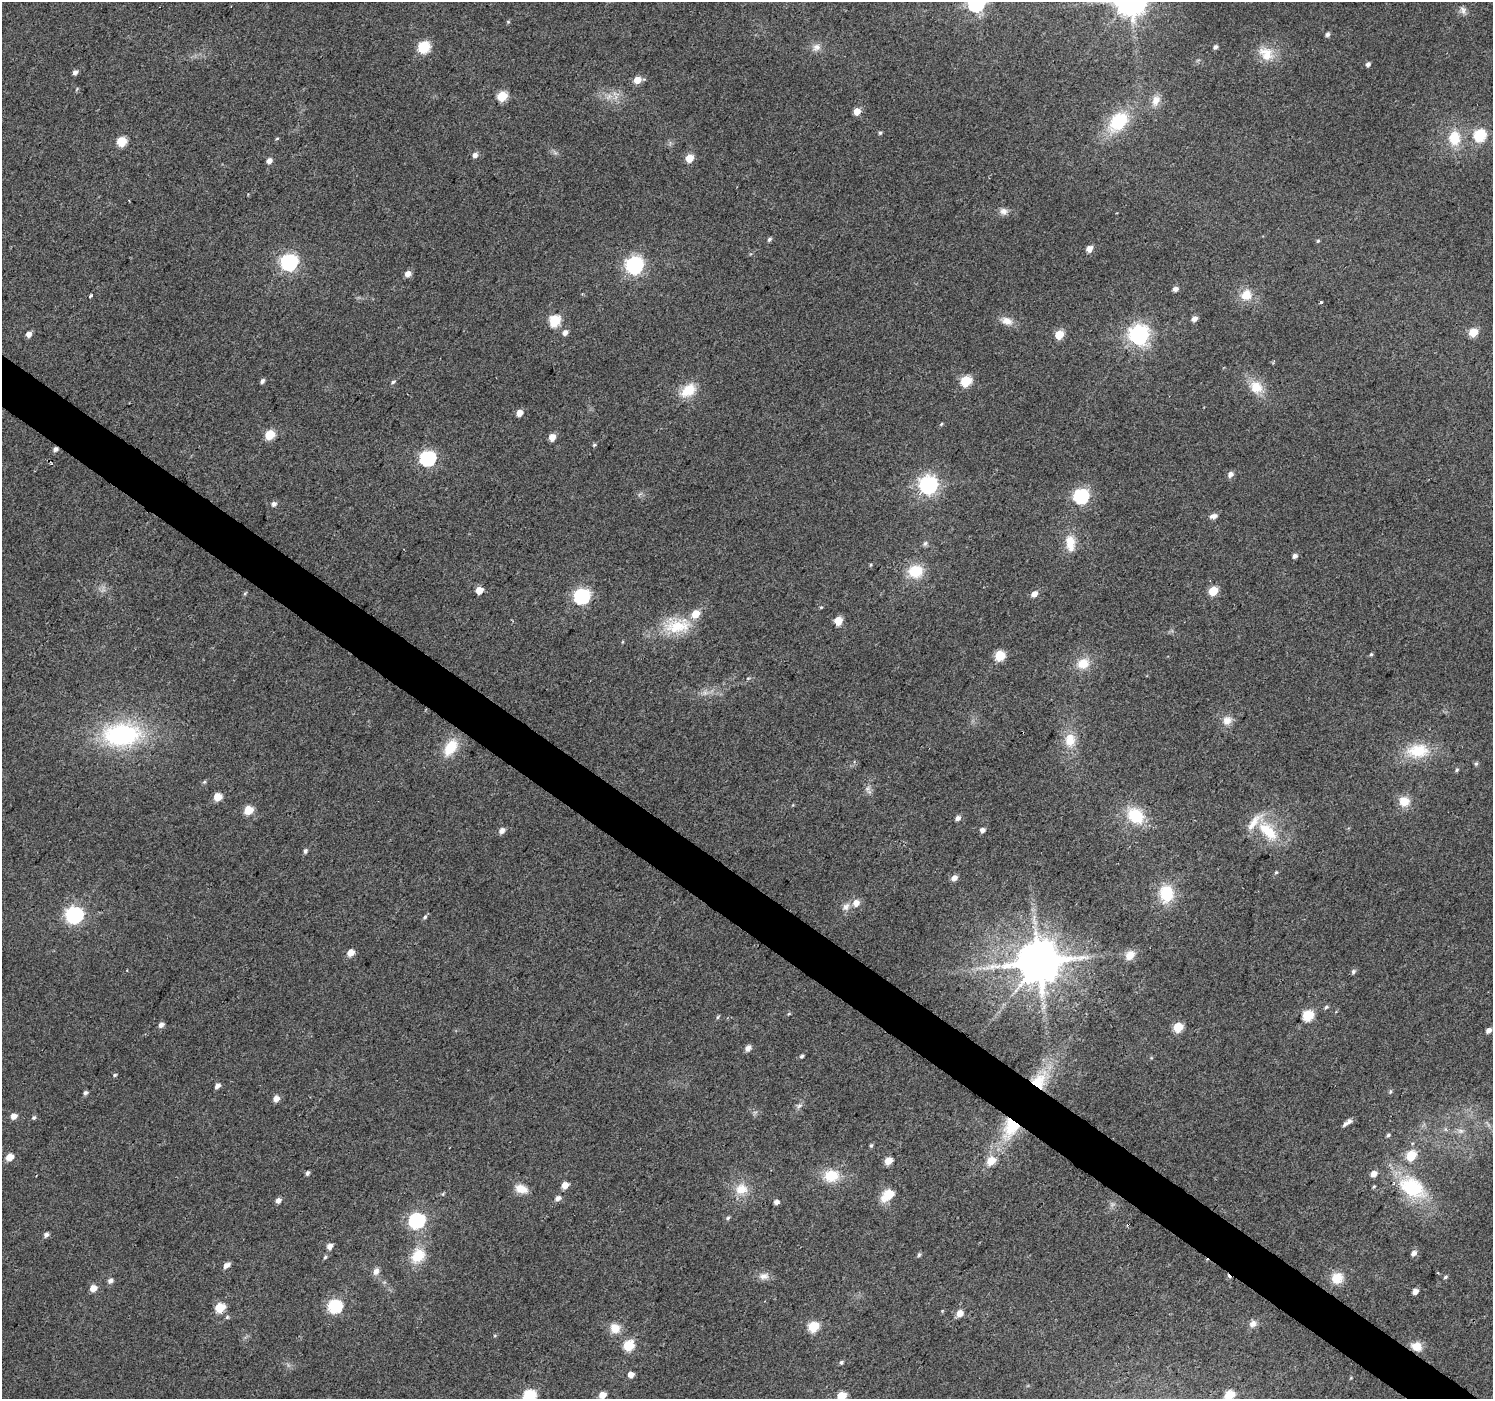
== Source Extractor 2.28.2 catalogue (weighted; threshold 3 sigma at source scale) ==
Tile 6 of 4 x 4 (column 2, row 2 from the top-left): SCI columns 1497-2987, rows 3040-4436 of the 5970 x 6010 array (HDU 1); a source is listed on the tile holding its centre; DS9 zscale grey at full resolution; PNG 1495 x 1401 px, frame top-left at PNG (2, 2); no overlay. Shown black and unused: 4% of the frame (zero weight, under 2 of 3 exposures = <1% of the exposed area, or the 3 px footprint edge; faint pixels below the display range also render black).
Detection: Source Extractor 2.28.2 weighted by HDU 2 'WHT'; one run over the whole footprint, this tile lists its part. Background 0.0472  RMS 0.0081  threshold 0.0366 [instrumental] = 3 sigma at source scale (4.5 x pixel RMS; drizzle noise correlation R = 1.50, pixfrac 1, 0.0396/0.0396 arcsec/px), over >= 5 px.
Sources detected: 185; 1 too faint to see at this stretch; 3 cosmic-ray / hot-pixel residue — not listed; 4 inside a brighter listed object's ellipse — not listed separately; the other 177 listed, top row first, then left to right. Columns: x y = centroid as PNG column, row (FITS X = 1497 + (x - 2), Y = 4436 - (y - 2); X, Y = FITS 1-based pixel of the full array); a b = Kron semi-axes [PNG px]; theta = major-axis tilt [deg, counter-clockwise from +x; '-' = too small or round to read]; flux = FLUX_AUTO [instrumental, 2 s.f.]
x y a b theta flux
976 3 7 7 - 290
1463 10 11 8 -68 3.6
508 22 5 4 - 0.93
1327 34 6 5 - 2.3
424 47 6 6 - 58
816 47 12 9 54 4.9
1215 47 5 4 - 2.4
1266 54 22 17 -48 17
1368 64 5 4 - 2.3
75 72 5 5 - 3
637 80 6 5 - 10
502 96 6 5 - 35
1156 100 15 10 71 7.8
857 111 6 5 - 8.8
1118 121 24 17 49 43
880 133 5 4 - 1.3
1480 135 7 6 - 66
277 138 5 3 - 0.73
1454 138 20 16 88 21
121 141 6 6 - 33
475 155 6 5 - 3.4
689 158 6 5 - 14
269 161 5 5 - 4.7
129 200 3 2 - 0.99
1004 211 10 9 - 4.2
769 239 6 5 - 1.6
1318 241 5 4 - 0.97
1089 249 5 5 - 7
289 262 7 7 - 260
635 265 7 7 - 290
408 273 6 5 - 5.9
1175 289 5 5 - 3.8
90 295 3 3 - 4.2
1246 295 14 13 - 13
1321 302 3 3 - 4
1194 319 5 5 - 4.8
554 320 6 6 - 57
1007 321 16 10 -20 7.6
1473 332 5 5 - 24
565 333 6 5 - 4.3
29 334 5 5 - 4.4
1059 335 6 5 - 25
1139 335 8 7 - 470
262 381 6 4 56 2.1
966 381 6 6 - 42
393 382 6 4 23 1.4
1256 387 17 15 -42 16
688 390 21 13 39 17
519 413 5 5 - 6.7
941 424 5 3 - 0.88
270 435 6 5 - 28
552 437 5 5 - 9.8
594 445 5 4 - 1.2
428 458 7 7 - 180
1230 474 7 6 - 3.8
928 485 7 7 - 370
1081 496 7 6 - 170
274 504 6 5 - 2.9
1213 516 9 5 12 4.3
925 543 8 5 62 1.8
1070 543 23 12 -83 15
1295 556 5 4 - 3.2
871 565 5 3 - 0.9
915 571 17 14 13 23
479 590 5 5 - 12
1213 591 6 5 - 24
245 593 6 3 37 0.98
1034 594 6 5 - 6.2
582 596 7 7 - 210
821 607 4 4 - 0.82
838 621 5 5 - 17
677 626 38 20 3 33
1371 654 5 4 - 1
1000 655 6 6 - 33
1083 664 16 13 21 14
705 693 7 4 -18 2.5
1227 721 13 10 49 7.2
121 735 44 26 6 110
1070 740 18 14 90 16
450 748 21 12 58 22
1418 751 30 18 4 30
1476 764 6 4 72 1.5
1457 770 5 4 - 1.2
204 782 5 5 - 1.3
867 789 9 6 56 3.1
217 797 6 5 - 15
1404 801 12 11 - 12
248 810 6 5 - 21
1135 815 20 16 -42 31
958 818 6 5 - 3.1
982 830 5 5 - 3.2
502 831 6 5 - 4.5
1268 831 36 17 -45 31
305 851 6 5 - 1.9
1276 872 5 4 - 1
954 878 7 5 32 4.8
1166 893 19 15 89 29
856 903 7 6 - 7.4
846 907 12 9 50 4.6
74 915 8 7 - 280
425 917 7 5 52 1.6
350 953 6 5 - 9.5
1130 955 13 10 46 8.4
1039 962 13 11 21 3700
1353 972 6 5 - 1.9
1326 1007 6 4 19 1.4
789 1014 5 4 - 0.89
1308 1015 6 6 - 45
718 1017 6 3 70 1
161 1025 6 5 - 3.5
1178 1027 6 5 - 31
1488 1030 5 5 - 3.7
748 1048 7 5 51 4.5
802 1056 5 4 - 1.4
115 1075 6 4 28 1.2
1039 1081 25 19 57 27
217 1086 6 5 - 3.3
1390 1091 6 5 - 1.3
85 1093 5 5 - 2
276 1099 6 5 - 6
799 1106 9 5 24 2.1
13 1116 6 6 - 5.4
34 1117 6 5 - 1.5
1349 1121 6 5 - 2.8
1011 1128 31 20 67 36
1461 1131 9 6 0 3.2
1388 1135 5 4 - 1.6
871 1145 6 4 66 1.2
1411 1155 6 5 - 38
10 1157 6 5 - 10
888 1161 6 5 - 12
991 1161 8 7 - 14
307 1173 5 4 - 2
1373 1174 6 5 - 6.4
831 1176 17 14 6 21
565 1185 6 5 - 8.3
1374 1186 5 4 - 0.86
1412 1187 33 21 -28 55
521 1189 15 9 -17 10
741 1189 16 14 15 14
443 1194 6 3 71 0.97
888 1194 8 6 38 33
558 1198 7 5 37 4.2
278 1200 6 5 - 3.8
776 1202 5 4 - 3.5
728 1218 6 4 26 1.3
416 1221 7 7 - 200
46 1235 6 5 - 2.6
330 1246 7 6 - 4.4
1414 1253 6 5 - 4.2
919 1255 6 4 62 1.4
418 1256 18 14 49 21
325 1257 5 4 - 1.3
226 1265 8 5 34 4.3
376 1271 10 7 69 4.4
1438 1273 3 2 - 1.5
764 1276 13 9 -2 5.4
1445 1277 5 4 - 1.3
1337 1278 13 13 - 13
110 1281 7 5 39 3.1
93 1288 6 6 - 7.4
1415 1291 5 4 - 5.6
334 1306 7 6 - 110
220 1308 6 5 - 34
959 1313 6 5 - 8.1
227 1317 5 5 - 1.2
1253 1324 10 9 - 4.4
813 1327 6 5 - 47
615 1328 12 11 - 10
628 1346 6 6 - 44
1417 1346 12 9 -17 11
841 1362 6 4 85 1.4
631 1375 5 5 - 5.9
529 1395 7 6 - 90
602 1395 6 5 - 8.9
1229 1395 6 5 - 37
842 1396 6 5 - 21
Overlapping masked pixels (flux is a lower limit): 3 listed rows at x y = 1039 1081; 1011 1128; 1417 1346
Isophote crosses this tile's border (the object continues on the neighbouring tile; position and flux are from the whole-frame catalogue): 4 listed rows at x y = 976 3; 529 1395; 1229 1395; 842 1396